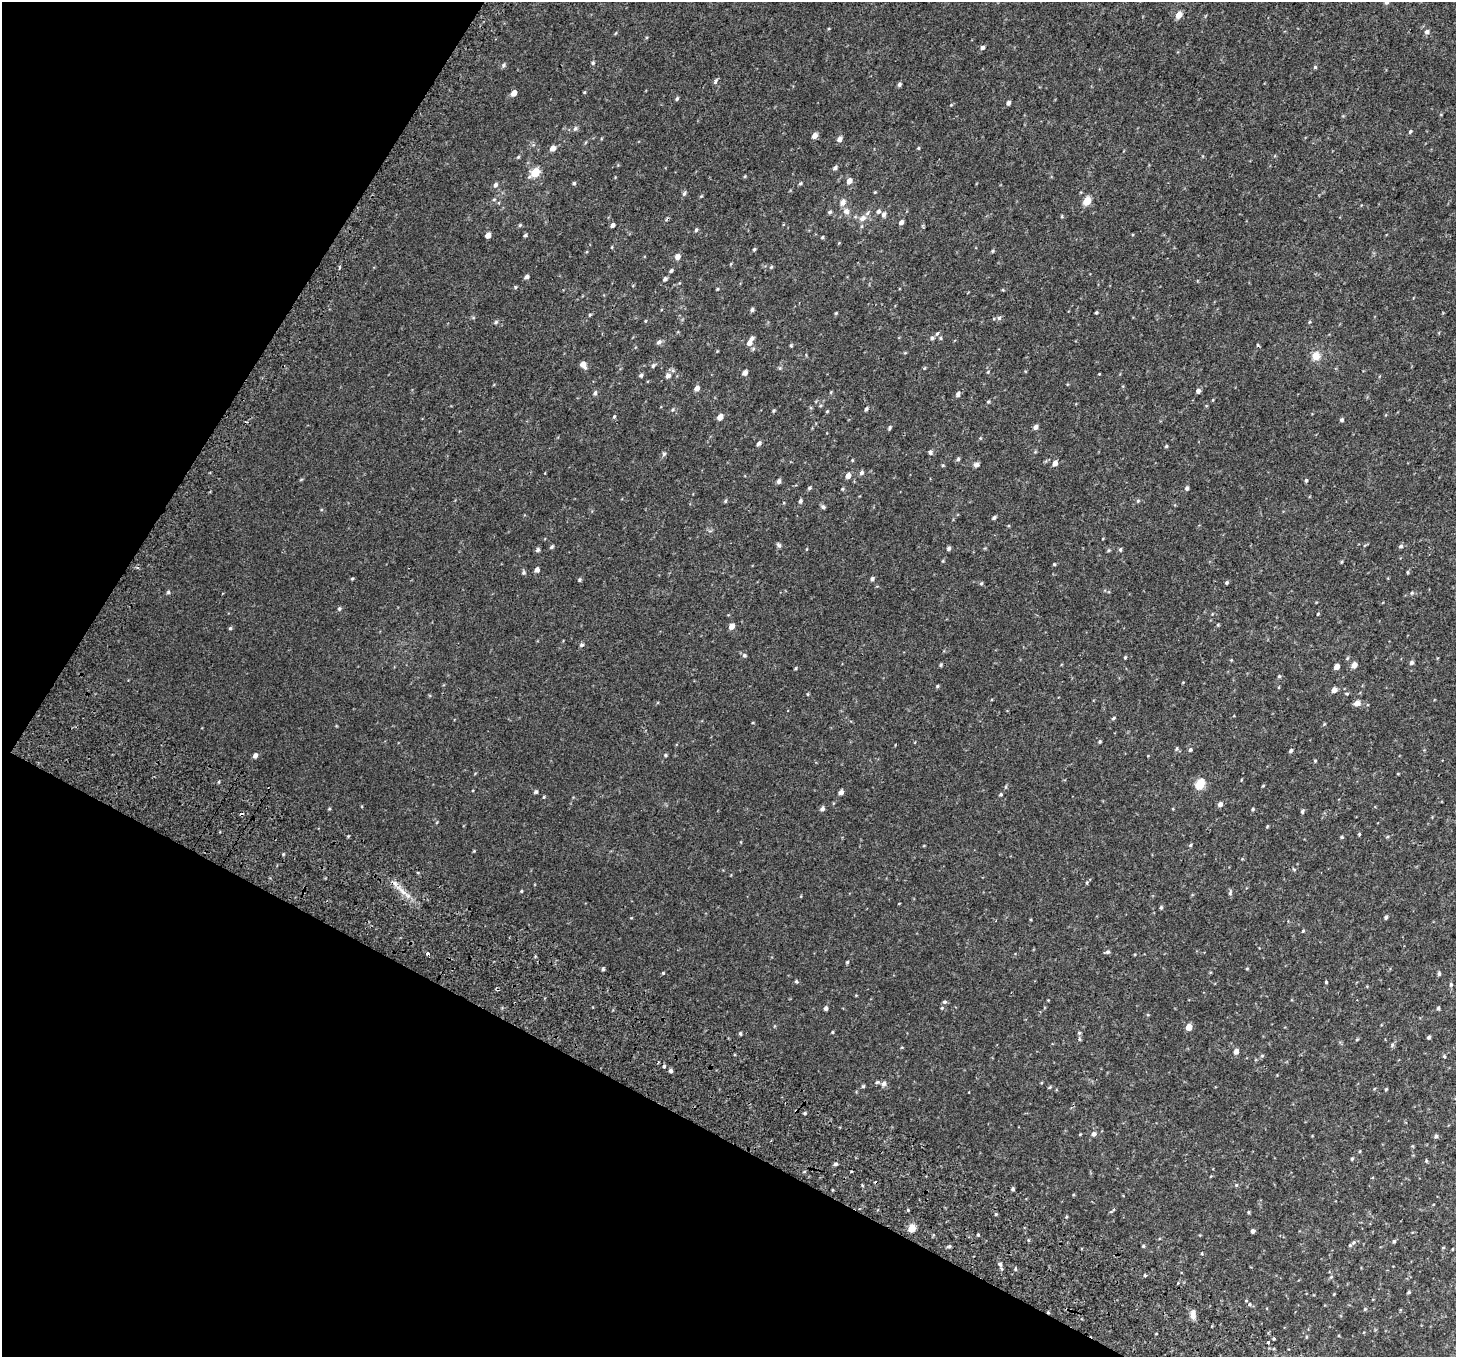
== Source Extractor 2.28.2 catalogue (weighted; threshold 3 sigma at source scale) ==
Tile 9 of 4 x 4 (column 1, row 3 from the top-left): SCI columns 77-1530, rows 1666-3020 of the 5977 x 6104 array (HDU 1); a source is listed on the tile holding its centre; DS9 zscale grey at full resolution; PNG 1458 x 1359 px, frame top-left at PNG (2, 2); no overlay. Shown black and unused: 27% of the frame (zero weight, under 2 of 3 exposures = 6% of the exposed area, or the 3 px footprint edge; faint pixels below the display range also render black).
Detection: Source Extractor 2.28.2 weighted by HDU 2 'WHT'; one run over the whole footprint, this tile lists its part. Background 0.0187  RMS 0.0068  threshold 0.0308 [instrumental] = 3 sigma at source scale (4.5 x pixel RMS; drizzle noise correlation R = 1.50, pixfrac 1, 0.0396/0.0396 arcsec/px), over >= 5 px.
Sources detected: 263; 3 cosmic-ray / hot-pixel residue — not listed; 2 inside a brighter listed object's ellipse — not listed separately; the other 258 listed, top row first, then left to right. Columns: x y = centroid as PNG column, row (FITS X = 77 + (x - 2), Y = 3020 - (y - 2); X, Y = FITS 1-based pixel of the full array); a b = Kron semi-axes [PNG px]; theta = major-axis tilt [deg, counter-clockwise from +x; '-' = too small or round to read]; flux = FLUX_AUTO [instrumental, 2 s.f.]
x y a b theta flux
1387 2 5 5 - 1.7
1179 15 5 4 - 7.6
1427 32 6 5 - 1.7
983 47 5 5 - 1.6
593 63 5 4 - 0.85
504 65 7 5 54 1.1
1315 67 4 4 - 0.78
715 81 8 4 -87 1.2
899 84 5 4 - 1.3
584 92 4 4 - 0.54
514 93 5 4 - 4.1
677 99 5 4 - 0.96
1008 103 5 4 - 1.7
951 105 5 3 - 0.59
575 128 7 5 62 1.3
1410 131 5 4 - 0.79
814 136 5 4 - 4
839 139 5 5 - 2.6
553 148 5 5 - 3.8
918 148 4 4 - 0.67
518 157 6 3 45 0.74
835 168 6 5 - 1.5
535 173 6 5 - 19
849 181 6 5 - 3.9
574 183 5 4 - 0.9
800 183 5 4 - 0.82
495 185 6 5 - 1.7
875 192 4 3 - 0.52
684 193 6 5 - 1.1
701 196 4 4 - 0.59
1087 201 5 5 - 16
843 202 7 6 - 3.3
846 211 10 8 -64 3
878 211 6 5 - 1.5
830 212 5 4 - 1.1
884 214 6 5 - 1.8
1062 216 5 3 - 0.56
862 218 10 7 36 3.7
901 222 5 4 - 1.9
520 225 5 4 - 0.75
613 225 5 4 - 1.8
696 230 5 4 - 1
488 235 5 4 - 3.9
525 235 4 4 - 1
822 237 4 4 - 0.68
754 249 5 4 - 0.81
993 251 4 4 - 0.7
677 257 6 5 - 3.3
730 264 5 3 - 0.51
771 267 6 3 45 0.73
339 268 3 3 - 2.1
671 271 5 4 - 1.1
527 277 5 4 - 1.8
665 279 6 4 52 1.4
515 287 5 4 - 0.69
717 289 4 4 - 0.54
1003 290 4 3 - 0.54
752 310 5 4 - 1.5
1096 312 4 3 - 0.72
836 313 4 4 - 0.62
590 315 5 4 - 0.69
999 318 6 5 - 1.3
496 322 6 4 45 0.89
1309 322 5 3 - 0.58
937 333 6 5 - 1
932 338 5 5 - 1.3
941 338 5 3 - 0.73
659 342 7 5 37 1.9
749 343 7 6 - 3.4
791 345 5 4 - 0.67
1258 345 5 3 - 0.61
717 351 3 3 - 0.47
905 353 5 3 - 0.55
1316 356 12 11 - 5.6
583 364 8 5 -57 3.9
653 365 6 5 - 1.2
780 368 5 5 - 0.8
924 368 5 3 - 0.55
988 372 4 3 - 0.54
745 373 5 4 - 3
641 375 5 4 - 1.2
668 376 6 6 - 2.6
697 388 5 4 - 2.9
1198 391 5 4 - 2
595 393 7 5 79 1.3
958 394 6 5 - 1.7
988 401 5 4 - 0.76
866 409 5 4 - 1.2
672 410 5 3 - 0.63
774 411 4 4 - 0.76
827 411 4 4 - 0.6
614 417 5 4 - 0.85
720 417 5 4 - 5
1342 420 4 4 - 1.1
1036 427 6 4 58 2
889 428 6 4 61 0.97
759 444 6 5 - 1.3
1166 446 4 4 - 0.66
930 452 5 5 - 1.5
1035 452 5 3 - 0.62
664 454 5 5 - 1.1
958 459 5 4 - 1
852 460 5 3 - 0.53
1055 463 5 4 - 3.9
943 465 5 4 - 0.7
976 465 6 5 - 2.4
861 473 5 5 - 1.7
848 476 5 5 - 4
1306 480 4 3 - 0.99
779 481 5 5 - 1.7
809 488 5 4 - 0.96
1187 488 5 4 - 1.4
842 489 4 4 - 0.66
725 501 5 4 - 0.81
800 501 5 4 - 1.3
823 507 6 5 - 1.2
994 517 5 4 - 1.3
779 545 8 4 -52 1.2
1401 546 6 5 - 1.3
551 547 5 4 - 0.98
949 548 5 4 - 1.3
1120 549 5 4 - 0.93
538 550 5 5 - 1.4
1109 550 5 4 - 0.75
943 561 5 3 - 0.57
1341 562 4 4 - 0.57
1054 564 4 4 - 0.69
537 570 5 4 - 2.7
523 572 6 5 - 1.1
1408 572 5 3 - 0.67
352 579 4 4 - 0.65
872 579 5 4 - 1.3
579 580 5 5 - 0.92
981 583 5 4 - 0.8
1227 583 4 4 - 0.89
168 592 5 4 - 0.87
1412 593 5 4 - 0.88
339 609 5 5 - 1.1
1318 614 4 3 - 0.53
1218 625 4 4 - 0.58
732 626 5 5 - 4.2
230 628 5 4 - 0.82
581 645 5 5 - 1.1
744 655 6 5 - 1.1
1125 657 4 3 - 0.65
1231 660 3 3 - 0.49
1412 663 5 5 - 1.3
941 665 5 4 - 0.71
1354 665 5 4 - 4.8
1337 667 5 4 - 3.8
796 668 5 3 - 0.57
1279 676 4 4 - 0.79
937 686 4 4 - 0.7
1334 690 5 5 - 3.3
808 694 5 3 - 0.57
1357 703 8 6 10 3
1113 718 5 4 - 0.86
1324 724 4 4 - 0.59
1100 742 4 4 - 0.79
1177 749 6 5 - 1
1190 750 5 4 - 1
1291 751 5 4 - 1.1
255 755 5 4 - 2.3
665 755 5 4 - 0.83
1315 761 4 4 - 0.63
1398 774 4 3 - 0.45
1241 780 4 2 - 0.43
1200 784 6 5 - 30
1263 786 4 3 - 0.51
536 792 5 4 - 1.1
841 792 5 4 - 2.5
1001 794 4 4 - 0.78
544 797 4 4 - 0.59
1220 804 5 5 - 2.3
329 809 4 3 - 0.6
822 809 6 5 - 1.9
1253 809 4 4 - 0.76
1302 811 5 5 - 1
1267 826 4 4 - 0.56
1359 834 3 3 - 2
1342 837 4 4 - 0.71
1387 837 5 3 - 0.66
1191 845 5 4 - 0.77
474 851 4 4 - 0.5
1294 869 6 4 -2 0.75
1087 882 5 4 - 0.79
521 891 4 3 - 0.6
403 892 12 5 -49 3.7
1230 893 8 4 64 1.1
899 903 3 2 - 0.39
1161 908 5 4 - 1
1386 917 4 4 - 1.2
1303 931 4 4 - 0.64
1107 952 6 5 - 1.2
427 953 3 3 - 1.7
847 962 5 4 - 0.72
1247 968 4 3 - 0.55
603 969 4 4 - 0.98
663 973 4 4 - 0.61
1439 974 5 4 - 1.1
796 981 5 4 - 0.83
1326 982 3 3 - 0.67
1451 984 6 4 78 1.1
944 1002 6 4 1 1
826 1008 4 4 - 1.6
942 1008 5 4 - 0.63
1438 1008 4 4 - 0.91
1148 1015 5 3 - 0.53
1189 1027 5 5 - 6.7
832 1032 3 3 - 0.57
740 1033 5 3 - 0.87
1079 1033 5 4 - 0.8
1429 1037 4 4 - 1.1
1079 1039 6 4 -89 0.77
1357 1039 4 4 - 0.6
1392 1045 6 4 50 0.94
1236 1051 5 4 - 3.4
1262 1056 5 5 - 0.83
1444 1056 5 4 - 0.71
664 1066 3 3 - 3.4
671 1071 4 4 - 1.5
877 1082 6 4 20 0.98
884 1084 6 6 - 2.1
863 1086 4 4 - 0.82
1050 1087 5 3 - 0.64
1386 1089 4 2 - 0.59
805 1113 4 4 - 0.81
1094 1134 5 5 - 1.9
1436 1136 5 4 - 1.3
1360 1151 5 3 - 0.54
1352 1159 4 3 - 0.82
1426 1161 5 4 - 0.66
836 1164 5 4 - 1.3
851 1172 3 2 - 0.84
1236 1185 6 4 89 0.67
1013 1189 4 3 - 1.1
1113 1209 4 4 - 0.64
1248 1212 5 3 - 0.67
996 1214 5 4 - 0.71
912 1228 5 5 - 13
1253 1231 4 4 - 1.7
978 1235 4 3 - 0.64
1394 1241 5 4 - 0.86
1350 1245 6 6 - 1.2
949 1246 5 4 - 0.96
1143 1246 5 4 - 0.75
1443 1248 5 3 - 0.52
1202 1253 4 2 - 0.46
1000 1264 5 5 - 1.2
1015 1269 5 3 - 0.69
1145 1275 4 3 - 1.5
1331 1277 5 4 - 0.78
1409 1292 4 3 - 0.86
1250 1304 6 5 - 1.1
1365 1309 5 4 - 0.7
1193 1315 13 6 90 3.4
1274 1339 3 3 - 1.9
1268 1343 3 3 - 2.8
Isophote crosses this tile's border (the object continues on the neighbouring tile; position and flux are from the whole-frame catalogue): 1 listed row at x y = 1387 2